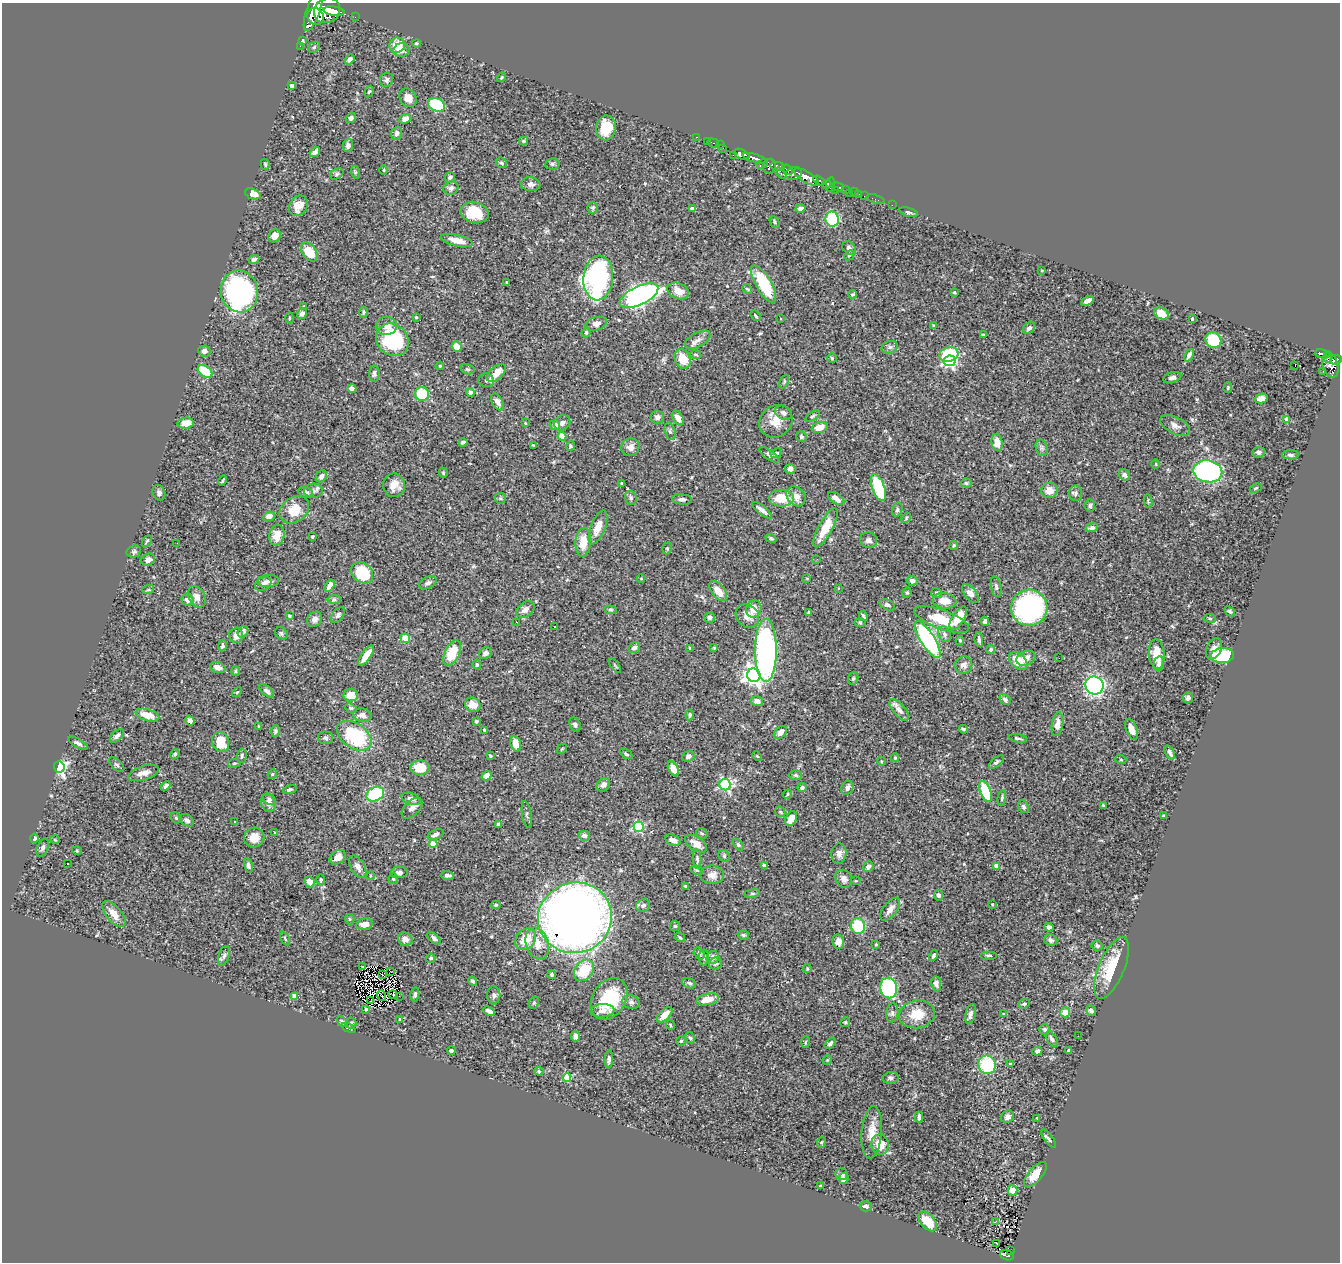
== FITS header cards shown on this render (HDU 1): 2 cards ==
NAXIS1  =                 1338
NAXIS2  =                 1260

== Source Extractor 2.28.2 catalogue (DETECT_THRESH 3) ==
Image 1338 x 1260 px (HDU 1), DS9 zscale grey, 1 PNG px = 1 image px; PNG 1342 x 1264 px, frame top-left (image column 1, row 1260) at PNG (2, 3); each listed source drawn as its Kron ellipse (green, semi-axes under 4 px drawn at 4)
Background 0.83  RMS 0.028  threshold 0.083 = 3 sigma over >= 5 px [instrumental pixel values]
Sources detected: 491; all 491 listed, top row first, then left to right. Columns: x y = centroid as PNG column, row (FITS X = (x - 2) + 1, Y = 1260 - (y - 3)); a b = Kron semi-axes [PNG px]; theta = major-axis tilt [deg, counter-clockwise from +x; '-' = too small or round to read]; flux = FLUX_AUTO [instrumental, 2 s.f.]
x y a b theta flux
313 10 22 6 71 4200
327 11 13 12 - 4400
334 11 10 4 -9 1700
316 17 9 8 - 2000
355 17 2 2 - 10
302 40 4 4 - 2.4
416 43 4 3 - 2.3
397 45 8 7 - 34
300 46 2 2 - 8.3
314 47 6 5 - 2.7
401 50 8 7 - 9.2
350 59 5 4 - 4.8
501 77 5 3 - 2.1
386 80 7 6 - 4.8
292 86 4 3 - 8.7
369 91 6 4 61 2.3
408 98 10 8 -56 15
437 105 9 6 -24 93
351 118 5 4 - 4
405 119 6 4 23 13
606 128 12 10 81 41
397 133 6 5 - 5.8
696 137 3 2 - 22
523 141 4 4 - 2.5
708 141 4 2 - 18
713 143 6 3 -16 46
348 145 6 5 - 7.3
720 145 4 3 - 19
723 148 3 2 - 18
315 152 6 4 34 5
742 154 8 5 -26 1600
733 155 2 2 - 12
754 158 12 4 -16 1300
501 163 6 4 -42 2.7
265 164 5 4 - 2.8
552 164 7 5 11 4
763 164 6 3 37 230
769 166 7 6 - 710
777 166 7 4 -7 590
384 170 5 3 - 1.5
787 170 6 4 -40 410
355 172 6 4 -73 2.5
781 173 7 4 -46 220
337 174 7 5 28 3.8
794 174 8 6 14 1100
450 177 5 5 - 4.1
806 177 14 5 -30 2700
819 181 6 3 -28 320
531 184 10 7 -6 7.3
827 184 5 2 - 140
830 184 7 3 83 210
838 187 6 3 -18 200
451 188 7 6 - 5.6
846 189 4 3 - 77
835 190 2 2 - 39
854 192 5 3 - 47
849 193 3 2 - 8.9
253 194 8 5 -21 17
859 194 2 2 - 7.2
864 196 2 2 - 7.6
875 199 9 2 -19 16
892 205 2 2 - 7.8
298 206 11 8 57 18
593 208 5 5 - 2.9
800 208 5 3 - 6
692 209 4 3 - 4.2
908 212 10 4 -14 3.7
475 213 14 10 -14 42
832 219 7 6 - 130
775 222 6 4 -60 2.8
274 236 7 5 50 15
457 240 16 5 -14 23
849 248 7 6 - 6.3
309 252 10 7 -52 47
849 255 5 4 - 2.8
254 259 5 4 - 5.6
1042 270 3 2 - 1.8
598 278 22 15 85 420
507 282 3 3 - 1.8
764 284 21 7 -60 100
747 289 5 4 - 2.4
239 291 21 18 -79 460
678 291 11 7 -23 21
955 292 3 3 - 2.7
853 294 4 3 - 2.4
639 296 21 9 25 670
1087 301 7 4 27 11
304 306 4 4 - 2.4
364 312 5 3 - 2.3
1161 313 8 5 -27 25
302 314 6 5 - 7
755 316 6 3 -48 2.6
416 317 3 3 - 2.4
289 318 5 3 - 2.1
780 319 3 2 - 1.4
1192 319 3 3 - 1.8
596 324 11 6 15 8.2
933 325 4 2 - 1.3
386 326 10 9 - 12
1029 328 7 5 45 6.1
586 333 5 3 - 2.1
983 335 4 3 - 2.4
393 340 17 15 -46 120
698 340 14 7 28 9.4
1213 340 8 7 - 80
457 347 5 5 - 19
890 347 8 6 14 5.7
204 351 6 5 - 9.3
1322 354 7 3 -14 220
695 355 6 3 -10 1.9
949 355 10 7 13 88
1189 355 6 3 62 6
1328 357 6 3 84 250
832 358 5 4 - 2.8
683 359 10 7 -65 30
1336 360 6 5 - 490
950 361 6 5 - 300
1295 365 3 2 - 33
1330 365 12 7 -75 730
440 366 4 3 - 1.8
467 369 7 5 -15 3.4
205 371 8 5 -35 66
1323 371 2 2 - 10
496 373 11 6 45 25
374 374 8 5 -89 4.9
1172 377 9 5 16 5.4
486 380 8 6 -9 5.7
784 382 7 4 65 2.5
1228 387 5 4 - 2.3
352 388 4 4 - 7.9
470 392 4 4 - 14
422 394 7 7 - 78
1261 399 6 4 14 16
497 402 9 5 -60 9.4
784 413 9 6 -29 7.1
812 416 8 4 34 3
657 417 6 6 - 5.7
678 418 8 5 -55 11
1287 419 4 4 - 12
776 421 17 15 42 29
186 423 8 5 6 18
525 423 3 3 - 1.5
562 423 8 7 - 7.5
555 425 5 5 - 12
1175 425 16 8 -27 11
820 427 8 5 17 20
670 431 9 5 -74 4.6
562 436 4 4 - 34
801 437 5 5 - 4.3
463 442 4 3 - 5.1
997 442 9 5 -79 22
533 445 4 3 - 1.4
570 446 5 4 - 2.4
630 447 9 8 - 12
1042 448 8 6 -73 4.6
1259 452 6 5 - 5.7
776 453 6 4 26 4.1
769 455 11 4 -34 4.6
1291 455 8 4 -1 3.7
1156 464 5 3 - 1.6
790 469 5 5 - 7.8
1208 471 14 11 -10 320
443 473 5 4 - 2.3
1124 475 6 5 - 6.1
321 476 6 5 - 7.4
223 480 5 2 - 1.9
622 483 3 2 - 1.8
966 483 5 4 - 2.8
394 485 12 11 - 19
878 488 14 6 -70 97
1256 488 6 4 26 2.3
1049 490 8 7 - 18
313 491 9 7 3 7
306 492 7 5 -22 7.5
159 493 8 6 -71 6.1
1075 493 7 6 - 5.1
796 496 11 8 -50 16
500 498 6 5 - 2.8
631 498 7 5 -67 3.9
781 498 12 8 1 43
836 498 9 5 -33 11
682 499 10 5 -5 4.9
1148 501 7 3 -79 2.2
1090 506 6 5 - 4.5
294 510 16 12 35 38
762 510 12 4 -38 8.4
897 510 7 5 73 3.7
269 516 6 4 21 7.9
906 518 6 3 48 2.2
598 527 18 7 69 24
825 528 22 7 62 44
1092 528 6 4 20 6.5
277 535 10 7 77 22
312 537 3 3 - 2
771 538 5 4 - 3.9
869 540 9 7 -22 6.6
147 541 6 4 59 2.6
583 542 14 7 87 33
177 543 3 2 - 1.8
954 546 5 4 - 2.4
667 548 6 4 70 2.7
134 552 7 6 - 4
817 559 3 2 - 2.7
148 560 7 5 29 9.2
362 573 12 9 -40 83
807 578 4 3 - 1.4
641 579 4 3 - 1.5
268 581 10 6 3 7.1
912 581 5 4 - 5.9
428 583 9 5 26 6.6
263 584 9 6 32 6.4
330 586 6 4 56 9.9
996 587 10 5 -81 4.4
838 588 4 2 - 1.1
148 590 6 4 18 2.4
718 591 12 6 -52 22
907 593 5 4 - 2.6
937 593 5 5 - 3.1
970 593 11 6 -52 10
197 597 11 8 -58 11
188 600 6 5 - 10
334 600 7 4 1 3.3
944 601 12 7 -6 22
887 605 8 5 -23 5.2
1029 608 18 18 - 350
754 609 9 7 66 19
525 610 10 7 38 11
610 610 6 4 -7 2.7
1230 611 6 3 -44 2.7
809 612 3 3 - 2.3
338 615 9 5 50 4.6
290 616 3 3 - 3.5
747 616 13 10 -46 15
863 616 5 2 - 2.6
710 617 5 5 - 4.6
958 618 13 6 58 32
1210 618 6 3 -8 2.4
315 619 8 6 46 8.4
942 619 29 9 -20 45
985 621 4 4 - 4.8
516 622 3 2 - 4
860 622 6 4 -1 2.1
555 627 3 2 - 2.5
243 632 6 5 - 7.4
281 633 7 5 -34 3.4
944 634 8 6 -66 4.6
236 635 8 7 - 14
405 638 5 4 - 28
928 639 21 7 -58 260
979 639 7 3 -82 4.6
960 640 4 3 - 3.1
222 646 6 4 80 3.9
634 648 6 5 - 6.2
690 648 3 3 - 1.7
714 648 4 4 - 1.6
1214 649 11 7 65 9.3
766 650 31 11 90 460
991 650 4 4 - 4.2
452 653 14 7 65 54
485 653 6 5 - 6.9
1157 654 15 8 -85 37
366 655 12 4 55 25
1222 656 12 7 4 120
1026 658 10 7 25 14
1059 658 2 2 - 1.7
1018 661 11 7 -42 34
1159 664 7 5 80 8.9
477 665 5 4 - 2.4
615 665 8 2 -55 1.8
964 665 9 8 - 10
218 667 8 5 -19 9.7
236 671 5 3 - 1.9
754 675 7 6 - 1100
853 678 6 5 - 2.9
1094 685 9 9 - 370
267 691 9 4 -42 5.2
237 692 6 3 43 2.1
351 695 7 6 - 22
1188 698 5 5 - 5.1
1005 699 6 4 -41 4
757 701 6 5 - 8.2
473 705 8 7 - 16
351 708 6 4 -22 2.5
899 710 13 6 -49 11
148 715 12 6 -15 28
362 715 9 7 -13 8.7
690 715 5 3 - 2.8
190 721 5 4 - 7.5
476 721 4 3 - 2.6
1057 724 12 5 81 14
575 725 7 5 -62 5.2
258 726 3 3 - 1.4
964 729 4 4 - 3.7
1132 729 11 5 -68 15
484 730 3 3 - 3.9
275 731 6 4 80 3.4
780 733 8 5 44 11
117 736 8 5 42 6
354 736 19 12 -35 130
325 738 8 6 -2 5.2
1018 738 9 3 -10 3.4
221 742 10 8 -72 38
78 743 11 4 -28 6
516 744 8 5 -79 20
562 749 6 2 45 1.4
1170 753 7 3 -63 5.8
175 754 5 4 - 3.6
626 754 7 3 -33 3
242 756 7 4 87 3.2
491 756 3 3 - 2.9
688 756 6 5 - 6.8
757 756 5 3 - 1.8
895 758 4 3 - 2.3
1121 760 5 3 - 1.7
881 761 5 3 - 1.7
996 762 9 4 40 3.8
234 763 6 3 8 2
117 765 9 5 -44 4
59 767 5 5 - 460
420 768 9 7 0 38
673 769 8 4 -63 13
144 773 16 7 18 12
272 774 5 4 - 2.3
796 775 6 5 - 3.8
487 776 5 4 - 15
603 785 7 6 - 6.7
725 785 6 5 - 240
165 786 5 3 - 5.5
802 788 4 4 - 4
847 788 7 6 - 7.7
290 789 7 4 17 3.4
986 792 11 5 -69 77
375 794 9 7 28 140
787 794 5 3 - 2.4
1002 798 8 3 81 3.1
269 799 6 5 - 4.7
411 799 10 5 -18 8.8
268 803 9 7 -71 8.2
1103 805 3 3 - 1.8
1023 807 6 5 - 4.3
412 808 13 7 45 9.9
780 812 6 4 -44 2.7
527 814 14 4 -80 4.7
1164 816 3 3 - 3.4
176 818 6 5 - 3.1
791 819 8 5 62 20
187 820 8 5 -33 5.1
234 821 3 2 - 1.5
498 824 3 3 - 4
639 827 5 5 - 170
275 833 3 3 - 1.7
702 833 6 5 - 2.9
435 834 8 4 22 6
584 836 6 5 - 7.5
34 838 4 3 - 2.8
254 838 10 9 - 21
55 840 5 3 - 1.5
673 840 8 5 -23 10
433 844 4 4 - 33
696 844 12 7 -33 14
738 845 7 4 -47 3
43 848 9 5 66 5.4
77 851 5 3 - 1.6
839 854 10 7 86 8.8
724 856 6 5 - 3.2
338 857 9 6 35 13
697 859 10 4 -88 4.3
68 863 3 2 - 5.9
764 865 4 3 - 2.7
248 866 7 4 -74 4
996 866 4 4 - 20
358 867 12 7 -60 10
868 867 5 4 - 6.2
697 870 6 4 -27 2.7
399 872 8 5 5 6.2
447 875 6 3 -6 4.5
712 875 12 9 0 13
370 876 4 2 - 1.3
393 879 5 4 - 2.9
844 879 9 8 - 8.8
321 880 5 4 - 2.5
856 881 5 3 - 1.4
310 882 6 5 - 13
686 886 3 3 - 3.6
752 893 8 4 8 3.1
938 895 5 4 - 4.4
992 904 3 2 - 1.5
496 905 4 4 - 2.7
643 905 7 6 - 5.9
890 909 13 6 52 12
114 914 15 7 -50 18
575 918 37 35 19 1600
350 919 5 4 - 2.3
364 924 8 5 14 16
675 926 5 5 - 2.6
858 926 8 7 - 74
1049 927 4 4 - 5.2
743 935 6 4 -16 3
680 937 5 4 - 2.2
434 938 8 4 -43 5.8
285 939 8 3 -63 2.2
405 939 7 6 - 12
526 939 12 9 50 37
1051 940 7 5 -23 5.6
838 942 7 6 - 11
537 943 16 11 -71 26
876 944 3 2 - 1.8
1097 946 6 5 - 4.1
699 953 6 5 - 3.6
933 955 6 4 59 4.1
988 955 8 3 0 2.5
224 956 10 5 71 6.3
704 957 8 5 90 4.6
713 957 6 6 - 10
431 958 5 4 - 3.5
716 964 6 6 - 4.4
363 967 3 2 - 1.7
1111 968 33 12 67 64
807 969 4 3 - 1.8
584 970 12 9 51 66
391 972 3 2 - 2.1
382 974 3 2 - 0.83
552 974 4 4 - 3.6
473 981 4 4 - 3.5
689 983 7 5 -23 4.4
936 984 7 5 -81 7
889 988 10 8 -77 190
415 994 7 4 85 4.3
381 995 5 2 - 3.1
393 995 5 2 - 1.6
494 995 9 6 -88 5.5
295 996 4 4 - 29
399 996 3 2 - 2.8
609 999 22 16 57 98
707 999 11 5 13 24
371 1001 3 2 - 1.2
631 1002 9 6 -16 5.9
534 1003 6 4 67 2.5
1024 1004 5 4 - 3
366 1009 4 3 - 2.2
489 1011 6 3 -26 6.9
602 1011 12 6 5 9.6
1091 1011 5 5 - 5.6
1065 1012 5 5 - 19
892 1013 9 6 81 6
917 1014 18 14 9 39
970 1014 10 5 78 7.2
1003 1014 4 3 - 2.1
665 1015 10 5 45 15
400 1019 3 2 - 1.4
342 1022 6 3 -42 3
845 1022 5 4 - 2.3
351 1023 5 5 - 3.4
670 1025 5 3 - 1.5
349 1028 7 3 -25 2.8
1045 1029 5 5 - 3.2
575 1036 5 4 - 7.3
1078 1036 2 2 - 2.1
690 1038 6 4 -60 3
1052 1039 9 5 -57 5
681 1041 5 4 - 2.5
806 1042 6 4 86 2.3
830 1043 6 4 41 4.4
451 1050 4 3 - 4.6
1037 1051 5 4 - 4.9
1069 1051 4 3 - 4
609 1059 9 3 87 4.7
827 1060 5 4 - 1.7
1011 1064 3 3 - 2
987 1065 9 8 - 120
539 1071 5 4 - 2.3
567 1078 4 4 - 57
891 1078 8 6 11 4.6
919 1117 5 3 - 3.9
1008 1117 7 6 - 7.1
1037 1118 3 3 - 2
872 1132 26 10 85 27
1049 1138 11 4 -54 4.3
822 1142 5 3 - 1.6
880 1144 10 8 -87 37
842 1174 6 5 - 8
1035 1174 15 7 50 25
844 1178 5 4 - 7.2
820 1186 3 2 - 1.5
1012 1190 5 5 - 12
866 1206 6 5 - 6.5
928 1221 11 7 -49 30
995 1222 3 2 - 1.5
997 1243 3 2 - 5.4
1010 1251 2 2 - 7.1
1007 1255 7 5 -22 120